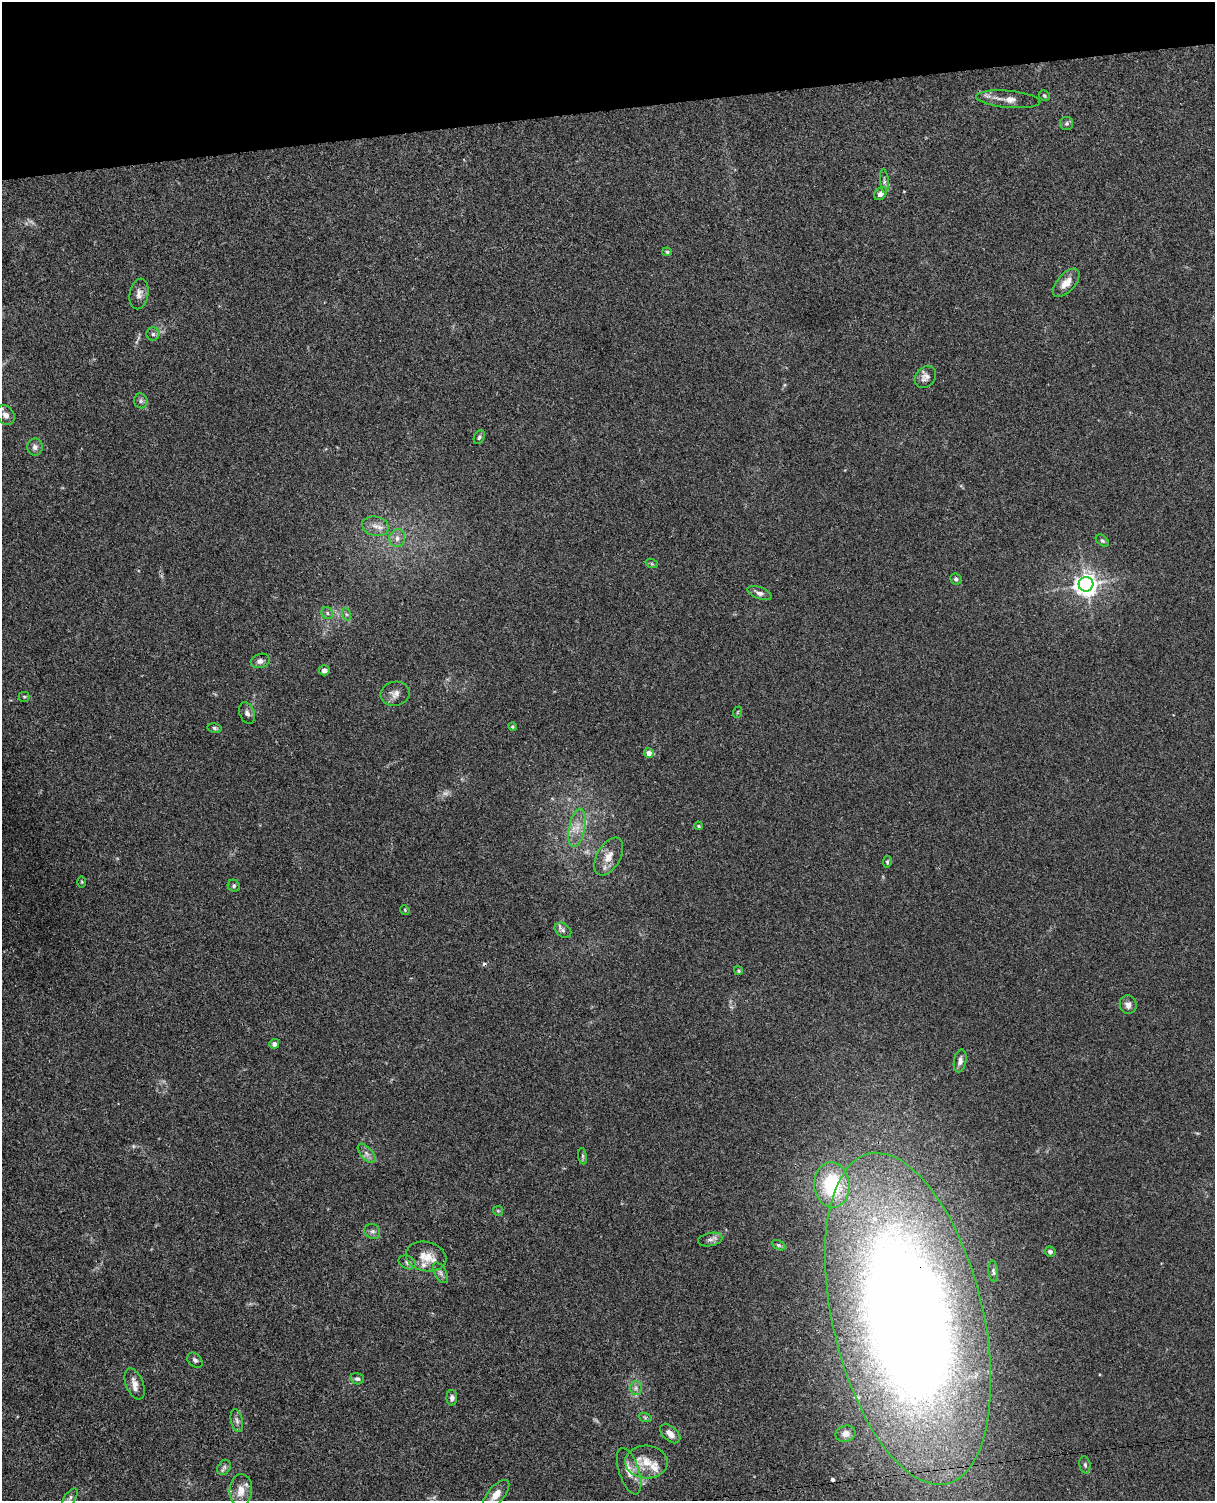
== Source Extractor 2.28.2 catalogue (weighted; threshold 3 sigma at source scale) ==
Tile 3 of 4 x 3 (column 3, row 1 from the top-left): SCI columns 2486-3698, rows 3148-4646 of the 4968 x 4908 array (HDU 1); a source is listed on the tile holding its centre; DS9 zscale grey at full resolution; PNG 1217 x 1503 px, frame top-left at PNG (2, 2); each listed source drawn as its Kron ellipse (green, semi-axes under 4 px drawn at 4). Shown black and unused: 7% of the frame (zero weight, under 3 of 4 exposures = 5% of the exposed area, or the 3 px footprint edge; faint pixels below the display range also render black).
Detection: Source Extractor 2.28.2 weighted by HDU 2 'WHT'; one run over the whole footprint, this tile lists its part. Background 0.0381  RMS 0.0041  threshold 0.0187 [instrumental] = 3 sigma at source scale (4.5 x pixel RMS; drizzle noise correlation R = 1.50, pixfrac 1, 0.05/0.05 arcsec/px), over >= 5 px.
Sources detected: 81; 3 too faint to see at this stretch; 2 cosmic-ray / hot-pixel residue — neither listed nor drawn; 3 inside a brighter listed object's ellipse — not listed separately; the other 73 listed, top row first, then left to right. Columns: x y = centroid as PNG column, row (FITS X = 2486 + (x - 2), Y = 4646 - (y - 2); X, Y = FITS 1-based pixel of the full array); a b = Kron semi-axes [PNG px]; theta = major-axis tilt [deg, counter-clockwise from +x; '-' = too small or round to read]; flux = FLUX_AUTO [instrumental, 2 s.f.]
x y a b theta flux
1044 96 6 5 - 0.57
1008 99 32 8 -5 4.7
1067 123 6 6 - 0.91
884 181 12 3 -85 0.99
880 194 7 5 43 2.2
667 252 5 4 - 0.66
1066 283 17 8 47 4.8
139 294 15 9 79 2.6
153 334 6 6 - 0.99
925 377 12 9 48 2.3
141 401 7 7 - 1.1
5 415 10 8 -53 2.4
479 437 7 5 62 0.87
35 447 8 8 - 1.7
375 526 13 9 -13 3.3
397 538 9 8 - 2.2
1102 541 8 5 -43 0.8
652 564 6 4 -19 0.53
956 579 6 5 - 0.92
1086 584 7 7 - 320
760 593 12 6 -20 1.9
327 613 6 5 - 0.88
346 614 6 4 -71 0.65
260 661 9 7 18 1.7
324 670 5 5 - 1.6
395 694 14 12 11 2.8
24 697 5 5 - 0.55
738 712 6 3 71 0.38
247 713 11 7 -68 1.6
512 727 4 4 - 0.51
214 728 7 4 -10 0.76
649 753 5 4 - 3.4
698 826 4 3 - 0.45
577 828 19 8 79 5
609 856 21 11 60 5.1
887 862 6 4 82 0.61
82 882 6 4 90 0.45
234 886 6 5 - 0.92
405 910 5 4 - 0.44
563 930 9 6 -37 1.3
738 971 4 4 - 0.52
1128 1005 9 8 - 2.2
274 1044 5 5 - 1.5
960 1061 11 6 79 1.8
367 1153 11 6 -49 1.8
583 1156 8 4 -82 0.74
832 1185 23 17 -84 29
498 1211 5 5 - 0.52
372 1231 8 7 - 1.4
710 1240 12 6 12 1.8
779 1245 7 4 -26 0.67
1050 1252 5 5 - 1.1
426 1257 20 14 -13 6.7
407 1262 9 6 -26 1.2
993 1271 11 5 -84 0.97
440 1273 11 6 -61 1.3
908 1319 170 75 -77 690
195 1360 9 6 -42 1.2
357 1379 7 5 -13 1.1
135 1384 16 8 -68 3.3
636 1388 6 6 - 1.2
452 1398 8 5 87 1.4
645 1417 7 4 -19 0.64
237 1421 11 6 -76 1.6
670 1434 12 7 -41 2.8
845 1434 10 8 13 2.5
646 1462 21 16 -2 8.4
1085 1465 8 5 -80 0.95
224 1467 8 6 54 1.2
629 1471 24 10 -72 4.9
241 1490 16 11 86 5.7
496 1495 18 8 50 4.5
70 1498 11 5 54 1.3
Overlapping masked pixels (flux is a lower limit): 1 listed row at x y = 908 1319
Isophote crosses this tile's border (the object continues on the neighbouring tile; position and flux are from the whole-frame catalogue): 2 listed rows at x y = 5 415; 496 1495